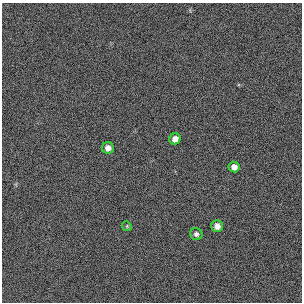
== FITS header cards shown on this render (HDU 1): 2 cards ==
NAXIS1  =                  300 / length of original image axis
NAXIS2  =                  300 / length of original image axis

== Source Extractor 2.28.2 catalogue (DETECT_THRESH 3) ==
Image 300 x 300 px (HDU 1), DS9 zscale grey, 1 PNG px = 1 image px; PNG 304 x 304 px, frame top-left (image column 1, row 300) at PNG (2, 3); each listed source drawn as its Kron ellipse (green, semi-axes under 4 px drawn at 4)
Background 384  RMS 66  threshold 199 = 3 sigma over >= 5 px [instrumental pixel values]
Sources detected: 6; all 6 listed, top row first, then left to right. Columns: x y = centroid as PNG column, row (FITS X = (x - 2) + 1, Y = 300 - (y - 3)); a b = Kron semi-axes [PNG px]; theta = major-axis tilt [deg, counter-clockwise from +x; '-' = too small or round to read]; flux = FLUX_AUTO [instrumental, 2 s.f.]
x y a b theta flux
175 139 6 5 - 33000
108 148 6 5 - 26000
234 167 5 5 - 26000
127 226 5 4 - 5300
217 226 6 5 - 26000
196 234 6 6 - 13000